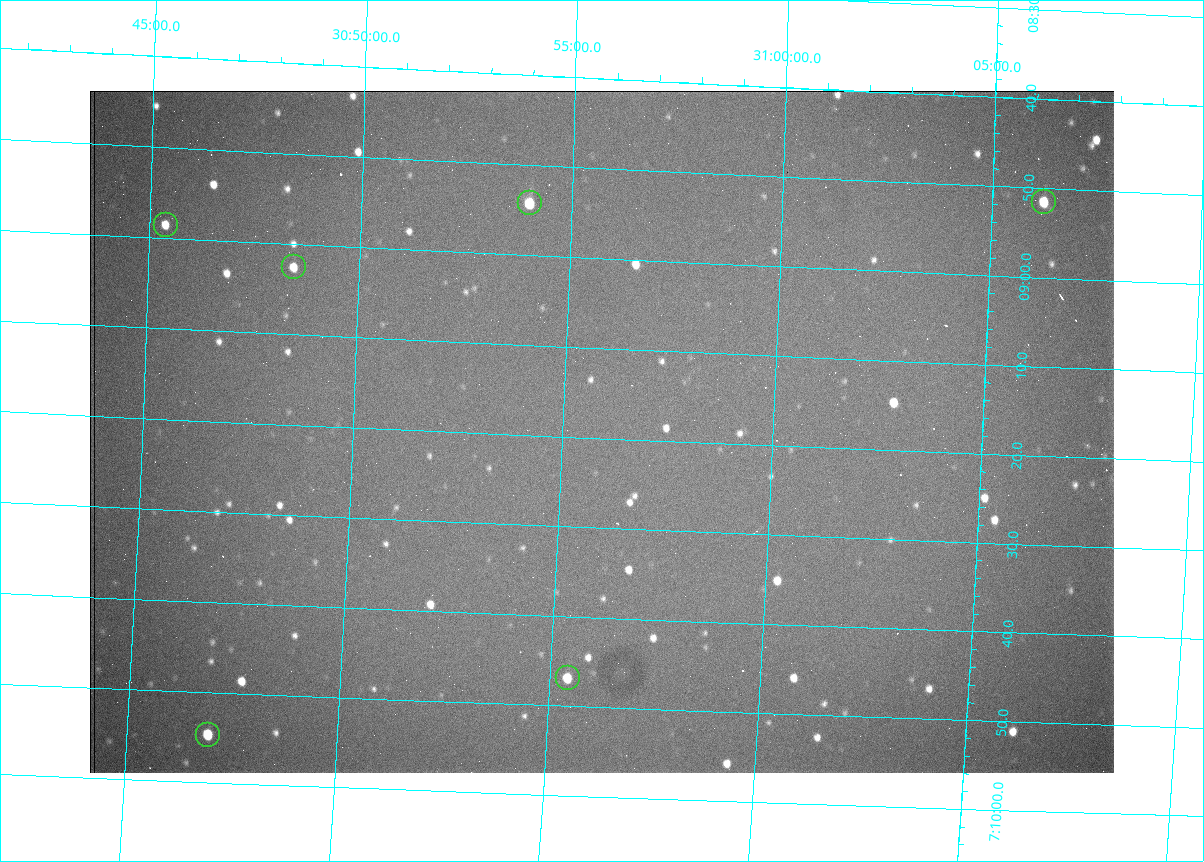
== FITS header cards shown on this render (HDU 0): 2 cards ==
NAXIS1  =                 1024 /fastest changing axis
NAXIS2  =                  682 /next to fastest changing axis

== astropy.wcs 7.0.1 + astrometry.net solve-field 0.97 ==
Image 1024 x 682 px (HDU 0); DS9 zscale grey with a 90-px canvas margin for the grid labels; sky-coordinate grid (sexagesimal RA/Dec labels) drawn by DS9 from the SOLVED WCS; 6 Tycho-2 reference stars matched to detected sources circled (green)
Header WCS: RA---TAN/DEC--TAN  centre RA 07:09:19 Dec +30:56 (107.33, +30.93 deg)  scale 1.43 arcsec/px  FOV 24.4' x 16.3'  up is -93 deg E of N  parity flipped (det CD > 0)
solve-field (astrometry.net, Tycho-2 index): VERIFIED the header's WCS against the Tycho-2 star catalogue (6 matches, 0 conflicts) and refined it, rather than solving blind
Solved WCS: RA---TAN-SIP/DEC--TAN-SIP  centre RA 07:09:19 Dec +30:56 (107.33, +30.93 deg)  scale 1.43 arcsec/px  FOV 24.4' x 16.3'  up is -93 deg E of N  parity flipped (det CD > 0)
The solver's refit moves the header's centre by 3.6 arcsec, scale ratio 0.9997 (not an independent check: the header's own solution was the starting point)
Tycho-2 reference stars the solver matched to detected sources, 6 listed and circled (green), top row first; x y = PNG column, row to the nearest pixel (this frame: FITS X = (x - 90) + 1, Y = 682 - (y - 91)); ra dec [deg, ICRS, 3 dp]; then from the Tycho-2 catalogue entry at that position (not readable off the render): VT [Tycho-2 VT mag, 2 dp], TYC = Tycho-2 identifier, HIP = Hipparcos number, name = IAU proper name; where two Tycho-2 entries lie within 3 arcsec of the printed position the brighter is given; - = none
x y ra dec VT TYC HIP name
1044 202 107.215 +31.104 11.64 2438-821-1 - -
530 203 107.226 +30.900 10.76 2438-883-1 - -
166 225 107.244 +30.756 12.13 2438-718-1 - -
294 267 107.261 +30.807 12.26 2438-856-1 - -
568 678 107.445 +30.924 11.38 2438-1056-1 - -
208 735 107.478 +30.782 11.68 2438-545-1 - -